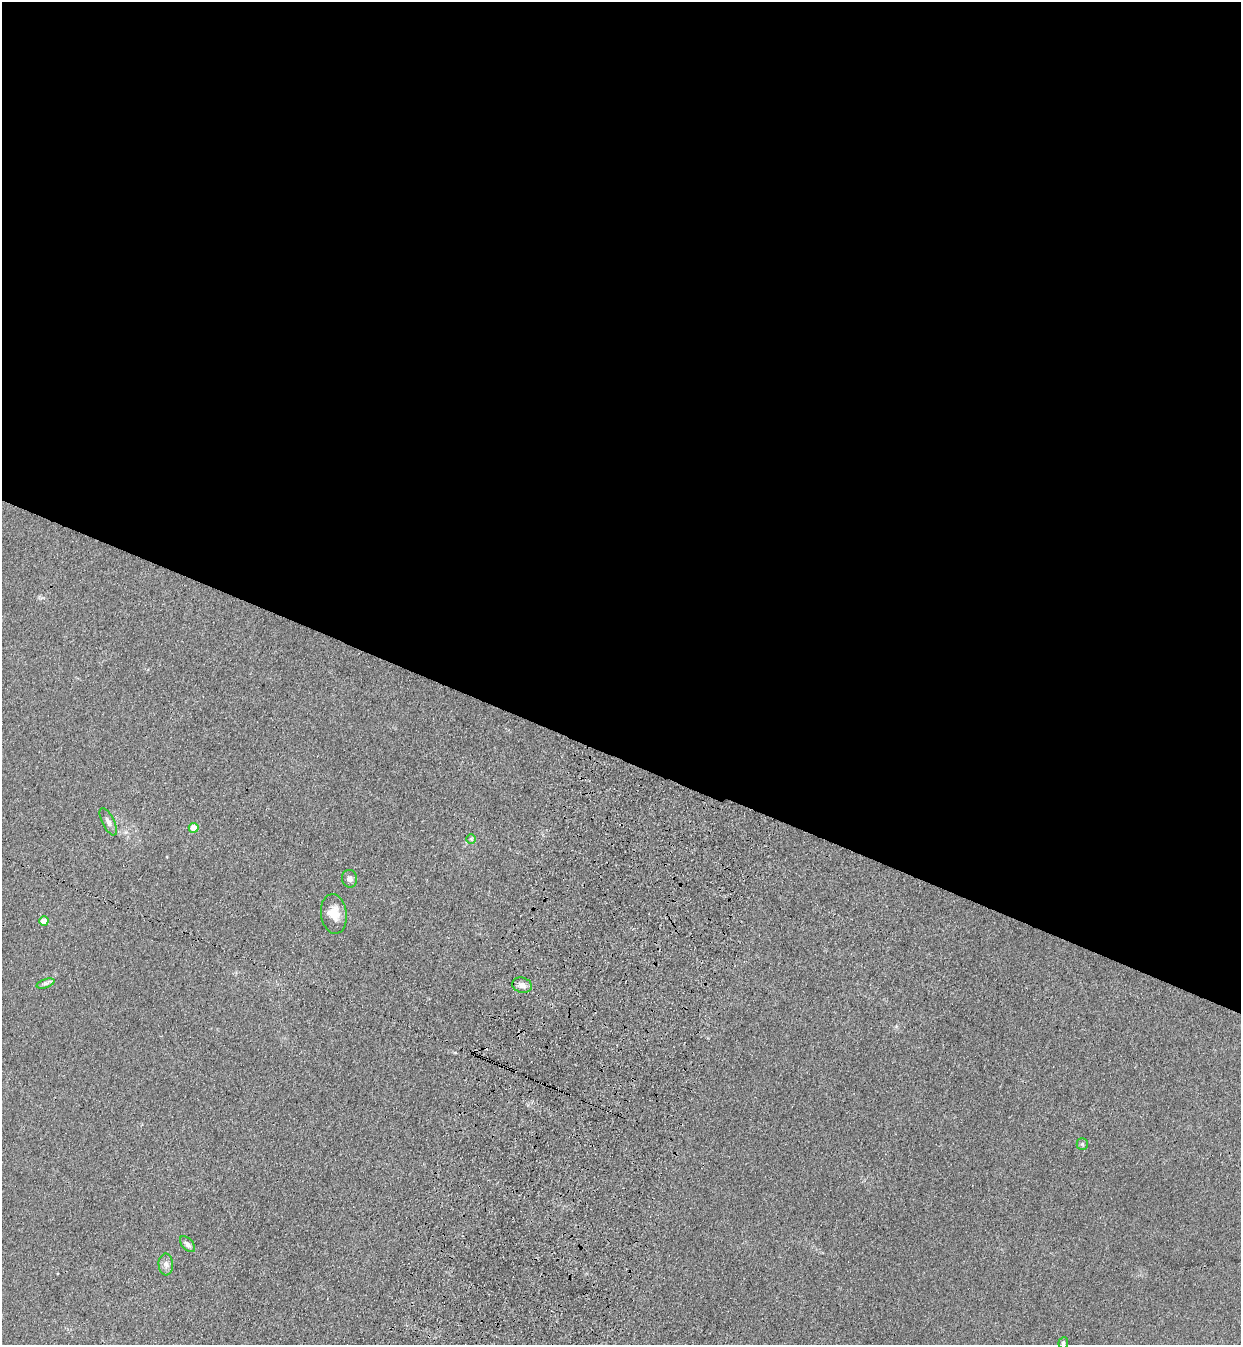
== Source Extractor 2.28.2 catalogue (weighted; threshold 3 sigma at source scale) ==
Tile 3 of 4 x 4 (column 3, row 1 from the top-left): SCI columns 2724-3962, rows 4072-5414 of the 5575 x 5458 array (HDU 1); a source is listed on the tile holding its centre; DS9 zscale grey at full resolution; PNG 1243 x 1347 px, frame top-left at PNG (2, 2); each listed source drawn as its Kron ellipse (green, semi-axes under 4 px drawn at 4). Shown black and unused: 56% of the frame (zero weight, under 3 of 4 exposures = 6% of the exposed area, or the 3 px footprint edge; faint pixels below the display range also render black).
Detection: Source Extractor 2.28.2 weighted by HDU 2 'WHT'; one run over the whole footprint, this tile lists its part. Background 0.0343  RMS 0.0055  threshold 0.0248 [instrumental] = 3 sigma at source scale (4.5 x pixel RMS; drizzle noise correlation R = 1.50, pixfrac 1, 0.05/0.05 arcsec/px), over >= 5 px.
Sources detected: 12; all 12 listed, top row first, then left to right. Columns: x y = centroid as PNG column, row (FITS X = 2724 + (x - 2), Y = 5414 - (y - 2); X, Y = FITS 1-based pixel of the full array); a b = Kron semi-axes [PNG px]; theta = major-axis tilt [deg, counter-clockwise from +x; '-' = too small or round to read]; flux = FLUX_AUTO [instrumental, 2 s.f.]
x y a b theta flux
108 822 15 6 -63 2.5
194 828 5 5 - 7.8
471 839 5 5 - 0.7
350 879 9 7 -79 2.1
334 914 20 13 -83 8.1
44 921 4 4 - 8
45 983 9 4 19 1.4
522 985 10 7 -15 2.8
1082 1144 6 5 - 0.91
187 1244 9 5 -47 2
166 1264 11 7 -87 2.4
1063 1343 6 5 - 1.1
Isophote crosses this tile's border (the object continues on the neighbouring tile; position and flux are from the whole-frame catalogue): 1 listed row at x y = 1063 1343